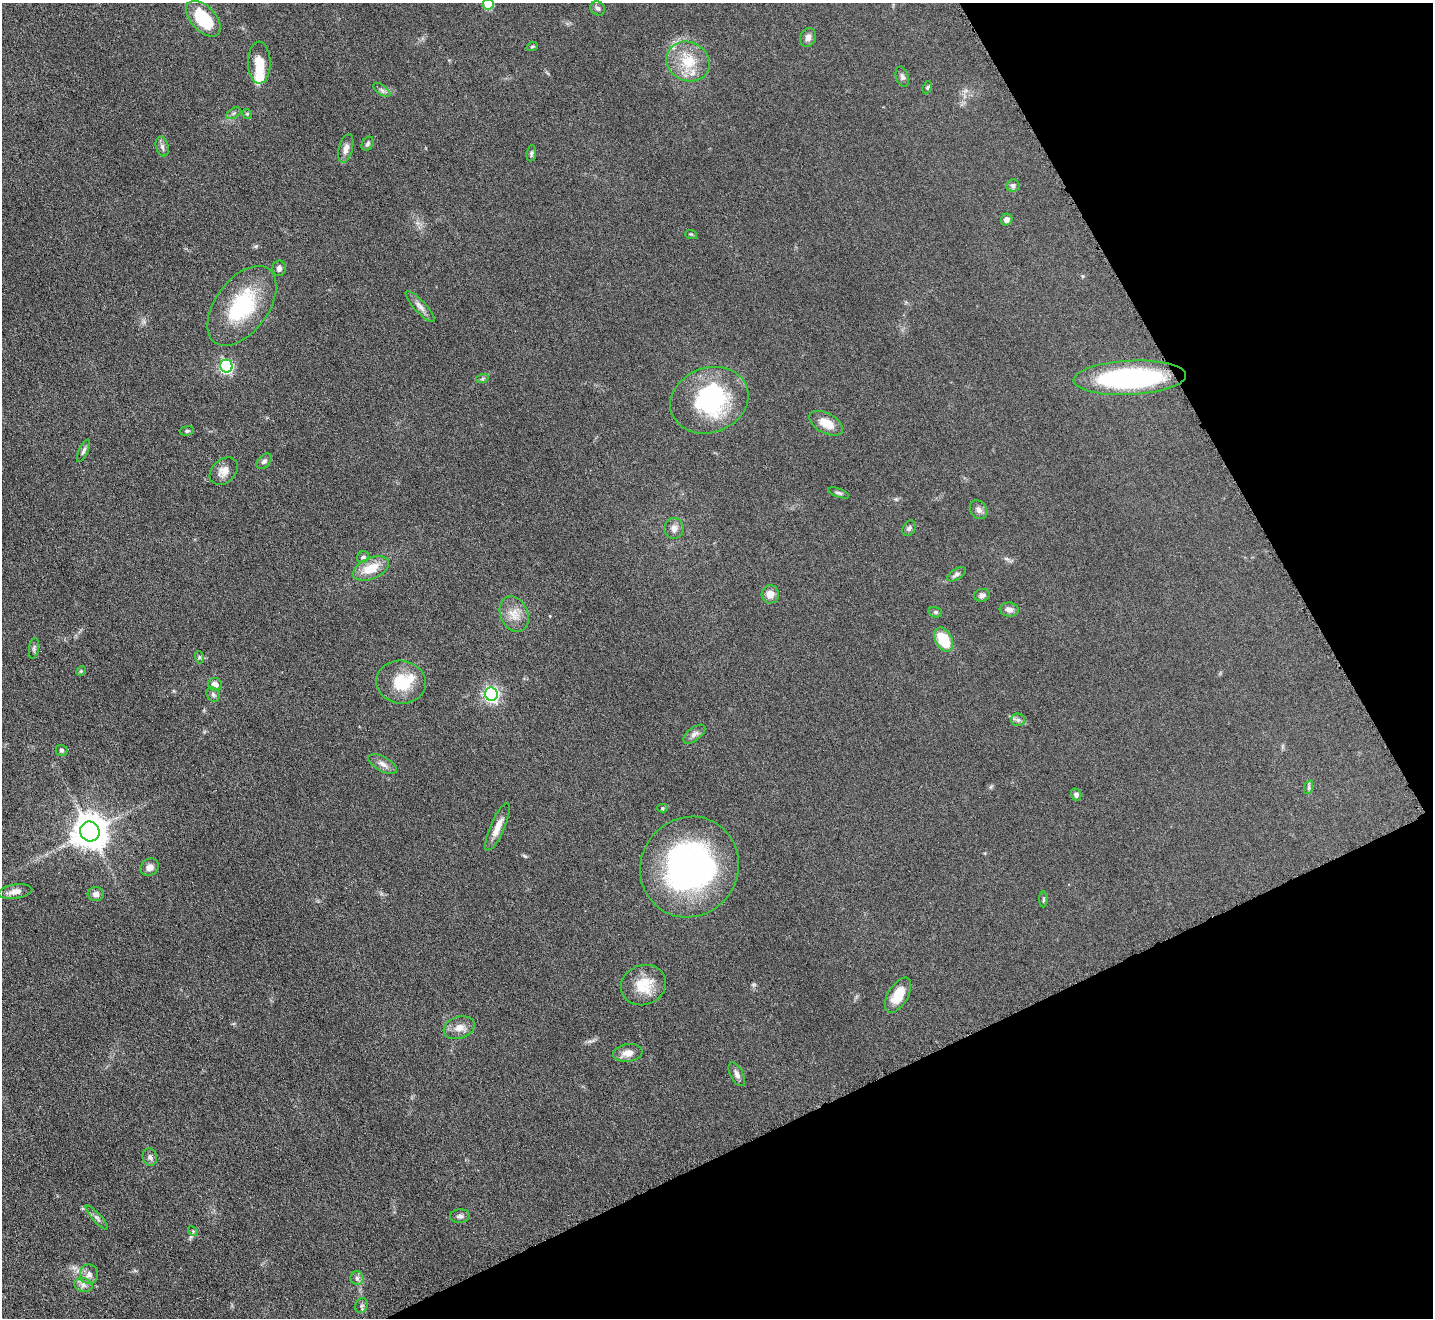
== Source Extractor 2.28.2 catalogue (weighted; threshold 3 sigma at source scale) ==
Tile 12 of 4 x 4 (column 4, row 3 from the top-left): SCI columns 4295-5725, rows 1474-2789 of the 5726 x 5715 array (HDU 1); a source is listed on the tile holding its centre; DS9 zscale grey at full resolution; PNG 1435 x 1320 px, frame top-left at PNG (2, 3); each listed source drawn as its Kron ellipse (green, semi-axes under 4 px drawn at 4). Shown black and unused: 24% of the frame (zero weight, under 4 of 8 exposures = <1% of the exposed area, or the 3 px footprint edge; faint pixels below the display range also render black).
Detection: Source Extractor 2.28.2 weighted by HDU 2 'WHT'; one run over the whole footprint, this tile lists its part. Background 0.0475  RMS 0.0046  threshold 0.0186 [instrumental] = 3 sigma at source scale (4.09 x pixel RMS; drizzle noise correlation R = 1.36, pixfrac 0.8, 0.05/0.05 arcsec/px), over >= 5 px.
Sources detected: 81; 2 inside a brighter object's white glare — neither listed nor drawn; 1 inside a brighter listed object's ellipse — not listed separately; the other 78 listed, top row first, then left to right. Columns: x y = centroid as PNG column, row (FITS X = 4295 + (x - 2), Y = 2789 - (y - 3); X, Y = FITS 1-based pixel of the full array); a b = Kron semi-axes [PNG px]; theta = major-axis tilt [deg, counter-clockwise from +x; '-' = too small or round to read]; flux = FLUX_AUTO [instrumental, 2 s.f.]
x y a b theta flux
488 4 5 5 - 18
598 8 8 6 -43 1.1
203 19 21 12 -47 23
808 37 9 7 70 2
532 47 6 3 19 0.46
688 61 22 19 -27 13
259 63 21 11 -89 7.5
902 77 10 6 -72 1.2
927 87 6 4 68 0.61
382 90 10 5 -36 1.2
234 113 8 5 32 0.99
247 114 5 4 - 0.61
367 144 7 5 57 0.97
162 147 10 6 -73 1.5
346 148 15 7 75 2.5
531 153 8 4 82 0.85
1013 185 6 6 - 1.3
1007 220 6 5 - 1.9
691 234 6 3 -17 0.46
279 268 8 6 89 1.4
242 306 45 26 53 34
420 307 20 6 -47 2.5
226 366 6 6 - 61
1130 378 56 17 3 71
482 379 6 4 19 0.68
709 400 40 32 20 47
826 423 18 10 -29 6.7
187 431 7 4 9 0.71
83 451 12 4 65 1.2
264 461 9 6 45 1.2
224 471 16 11 43 3.9
839 493 11 4 -20 0.95
979 510 10 8 -52 1.9
674 528 10 9 - 2.4
909 528 8 6 61 1.1
363 557 6 5 - 1.3
371 568 19 10 24 9
957 574 10 5 32 1.2
770 594 9 8 - 3.8
982 595 8 6 13 1.5
1009 610 9 7 -9 2
935 612 7 5 -15 0.78
514 614 18 13 -66 5.6
944 640 13 8 -65 15
34 648 10 5 81 0.98
199 657 6 4 -72 0.64
81 671 5 4 - 0.46
401 682 25 21 -8 14
215 684 7 6 - 2.5
213 694 8 6 -58 1.1
491 694 6 6 - 110
1018 720 7 6 - 1.1
694 734 13 6 37 1.9
61 750 6 5 - 0.88
383 764 15 7 -28 2.6
1309 787 7 4 72 0.84
1076 794 6 5 - 1.3
662 808 5 4 - 0.6
497 827 25 7 66 5
90 831 10 9 - 870
150 867 9 8 - 2.7
690 867 51 48 53 120
15 891 17 7 7 2.8
96 894 8 7 - 1.9
1043 899 8 4 90 0.68
643 985 23 20 22 11
898 995 19 10 59 8.7
459 1028 16 11 18 4.1
628 1053 15 9 8 3.6
737 1074 13 6 -63 1.7
150 1157 9 7 -73 1.4
460 1216 10 6 5 1.5
97 1218 16 4 -47 1.4
193 1231 6 4 -46 0.56
89 1274 10 9 - 2.4
357 1278 6 6 - 1.2
83 1285 9 7 -15 1.9
362 1306 7 6 - 1
Isophote crosses this tile's border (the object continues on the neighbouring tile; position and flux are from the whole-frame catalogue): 1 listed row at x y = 488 4